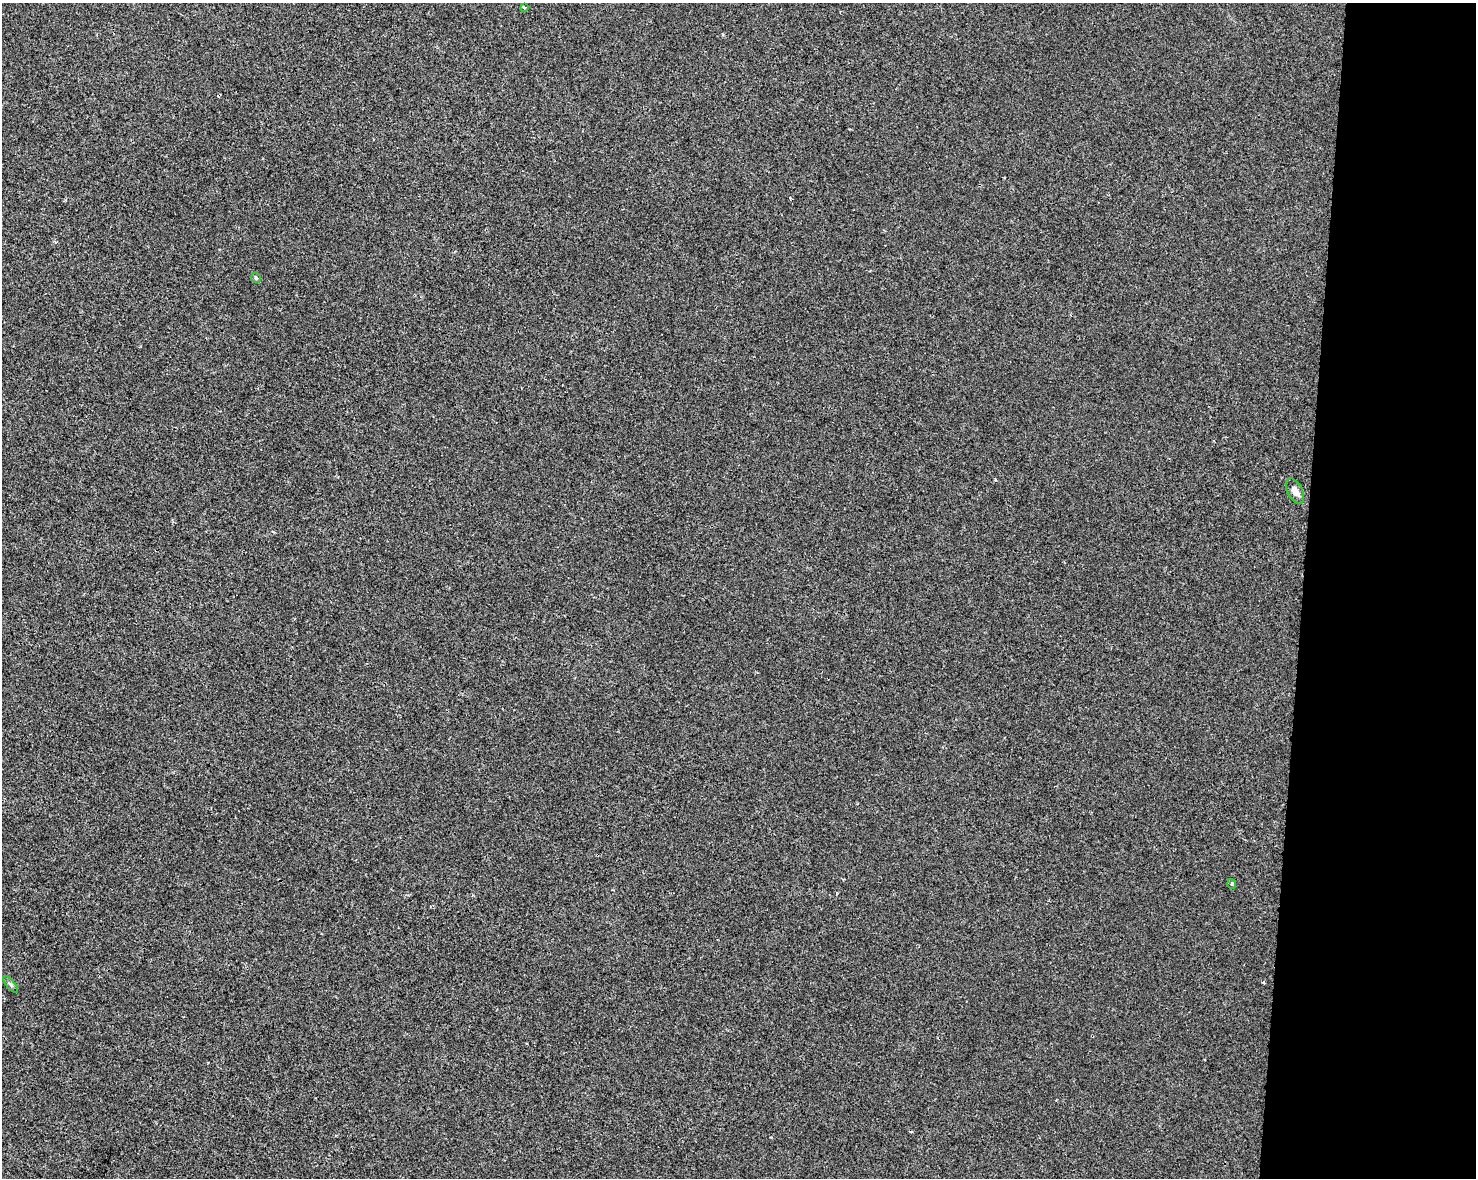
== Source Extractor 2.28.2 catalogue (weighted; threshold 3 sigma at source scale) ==
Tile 9 of 3 x 4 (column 3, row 3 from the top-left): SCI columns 3175-4648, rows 1187-2362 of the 4934 x 4714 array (HDU 1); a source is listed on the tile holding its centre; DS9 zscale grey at full resolution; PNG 1478 x 1180 px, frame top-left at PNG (2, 3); each listed source drawn as its Kron ellipse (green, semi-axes under 4 px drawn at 4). Shown black and unused: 12% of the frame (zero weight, under 2 of 3 exposures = <1% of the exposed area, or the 3 px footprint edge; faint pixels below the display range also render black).
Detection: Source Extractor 2.28.2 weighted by HDU 2 'WHT'; one run over the whole footprint, this tile lists its part. Background 0.00135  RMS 0.0056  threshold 0.0251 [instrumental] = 3 sigma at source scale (4.5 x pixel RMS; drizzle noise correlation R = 1.50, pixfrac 1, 0.0396/0.0396 arcsec/px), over >= 5 px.
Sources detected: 5; all 5 listed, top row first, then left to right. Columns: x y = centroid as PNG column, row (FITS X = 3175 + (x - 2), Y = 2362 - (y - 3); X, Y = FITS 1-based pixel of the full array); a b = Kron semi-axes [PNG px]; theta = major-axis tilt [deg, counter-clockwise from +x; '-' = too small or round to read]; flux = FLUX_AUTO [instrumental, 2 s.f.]
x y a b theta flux
524 7 4 3 - 0.79
256 278 5 5 - 0.98
1295 491 14 7 -62 4
1232 884 5 3 - 0.69
11 985 10 4 -49 1.2